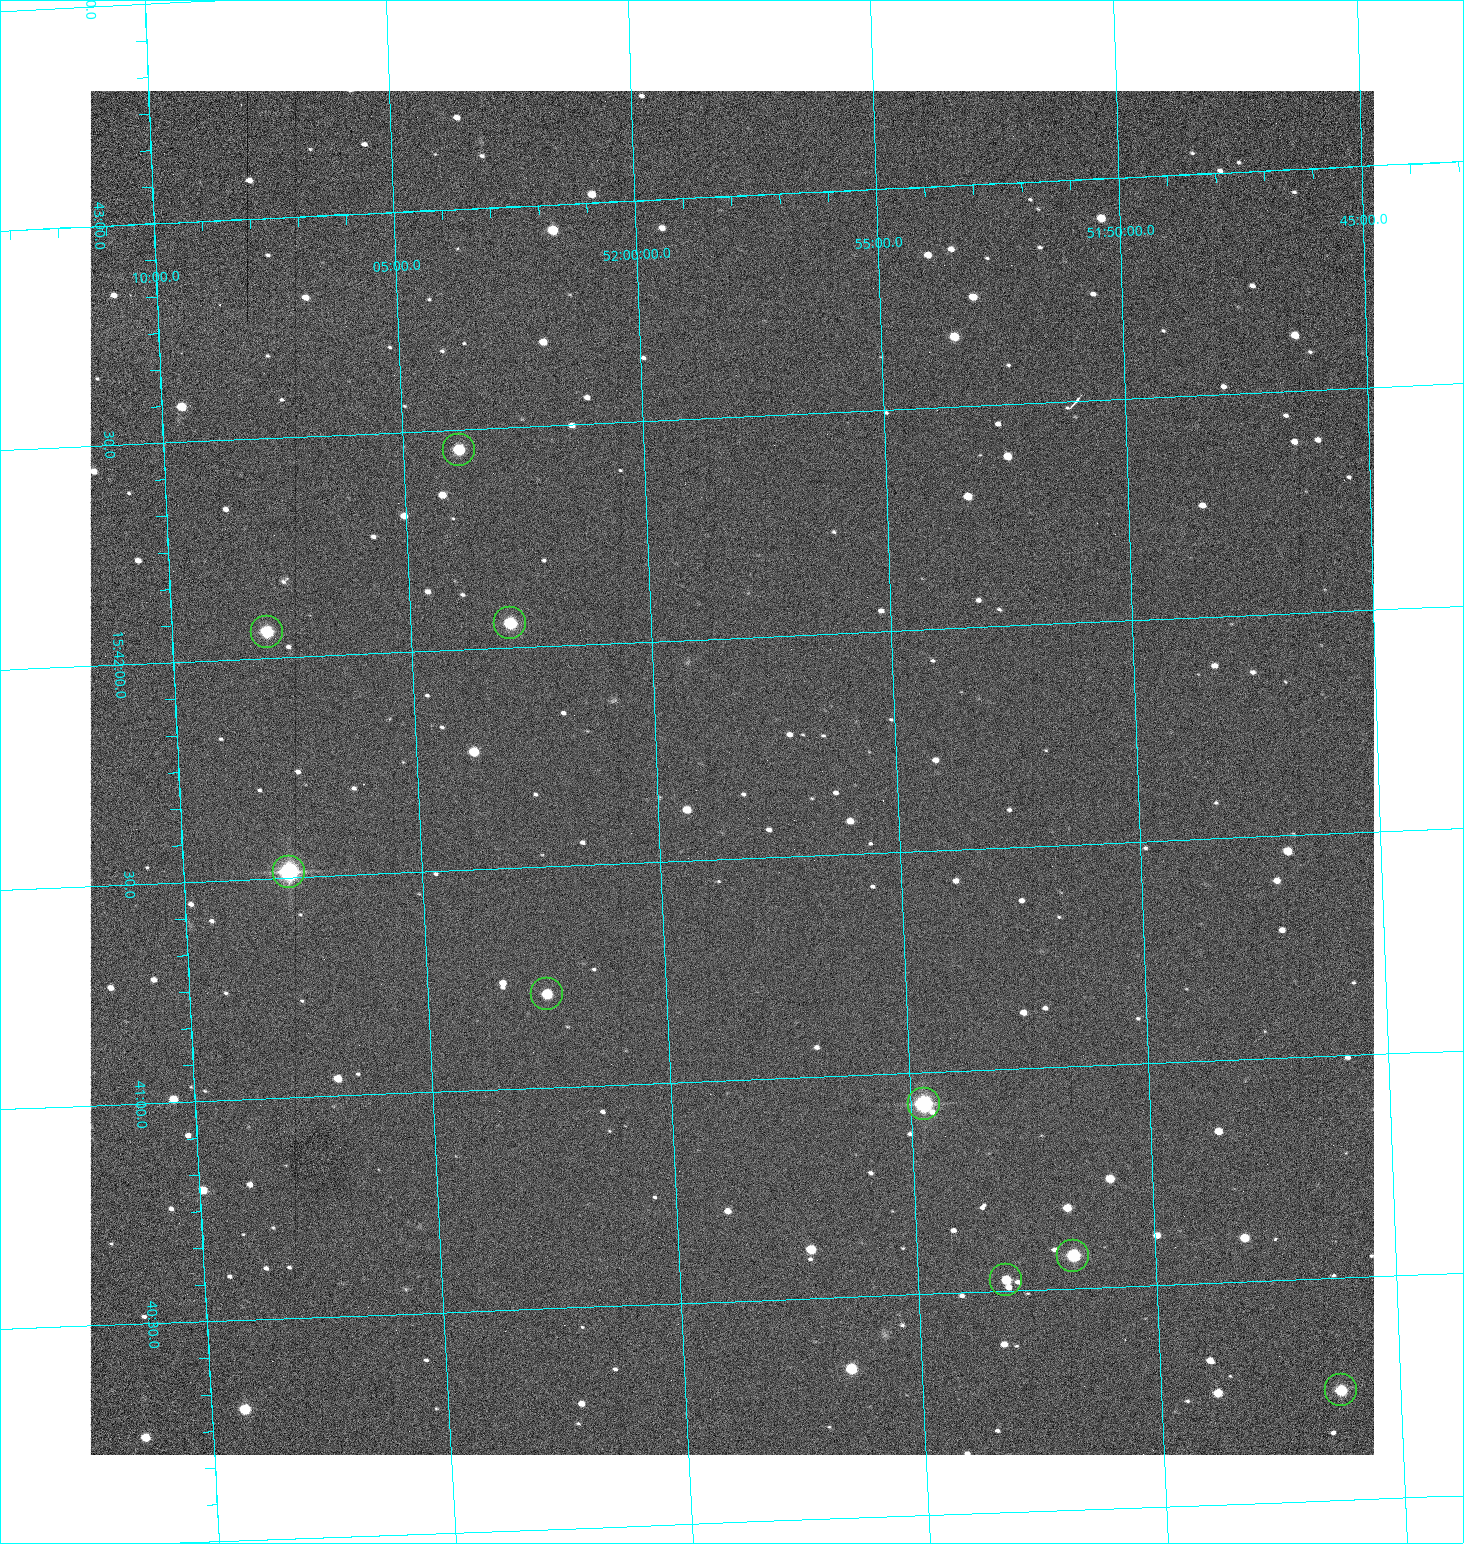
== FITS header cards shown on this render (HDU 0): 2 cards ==
NAXIS1  =                 1284 /fastest changing axis
NAXIS2  =                 1364 /next to fastest changing axis

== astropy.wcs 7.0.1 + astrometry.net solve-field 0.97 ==
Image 1284 x 1364 px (HDU 0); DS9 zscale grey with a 90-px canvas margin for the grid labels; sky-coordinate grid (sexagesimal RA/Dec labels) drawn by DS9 from the SOLVED WCS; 9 Tycho-2 reference stars matched to detected sources circled (green)
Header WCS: RA---TAN/DEC--TAN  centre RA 15:41:42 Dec +51:58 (235.42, +51.97 deg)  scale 1.26 arcsec/px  FOV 26.9' x 28.5'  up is +92 deg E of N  parity flipped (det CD > 0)
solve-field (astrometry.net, Tycho-2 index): VERIFIED the header's WCS against the Tycho-2 star catalogue (9 matches, 0 conflicts) and refined it, rather than solving blind
Solved WCS: RA---TAN-SIP/DEC--TAN-SIP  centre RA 15:41:42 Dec +51:58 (235.42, +51.97 deg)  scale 1.25 arcsec/px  FOV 26.8' x 28.5'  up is +92 deg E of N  parity flipped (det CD > 0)
The solver's refit moves the header's centre by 0.46 arcsec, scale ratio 0.9966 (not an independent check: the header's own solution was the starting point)
Tycho-2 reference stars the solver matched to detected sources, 9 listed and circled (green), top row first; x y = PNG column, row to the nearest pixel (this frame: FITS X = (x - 90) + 1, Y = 1364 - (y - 91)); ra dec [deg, ICRS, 3 dp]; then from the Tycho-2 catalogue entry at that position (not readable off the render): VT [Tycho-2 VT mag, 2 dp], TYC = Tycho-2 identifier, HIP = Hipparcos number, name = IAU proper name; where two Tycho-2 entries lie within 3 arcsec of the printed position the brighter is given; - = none
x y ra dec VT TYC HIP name
459 450 235.614 +52.064 11.61 3489-1132-1 - -
510 623 235.514 +52.049 11.19 3489-1407-1 - -
267 632 235.515 +52.133 11.12 3489-1380-1 - -
289 872 235.378 +52.130 9.31 3489-1322-1 76850 -
547 994 235.303 +52.042 11.52 3489-958-1 - -
924 1104 235.232 +51.912 9.59 3489-824-1 - -
1073 1256 235.143 +51.862 10.97 3489-1016-1 - -
1006 1280 235.131 +51.886 12.29 3489-908-1 - -
1341 1390 235.062 +51.771 11.53 3489-1453-1 - -